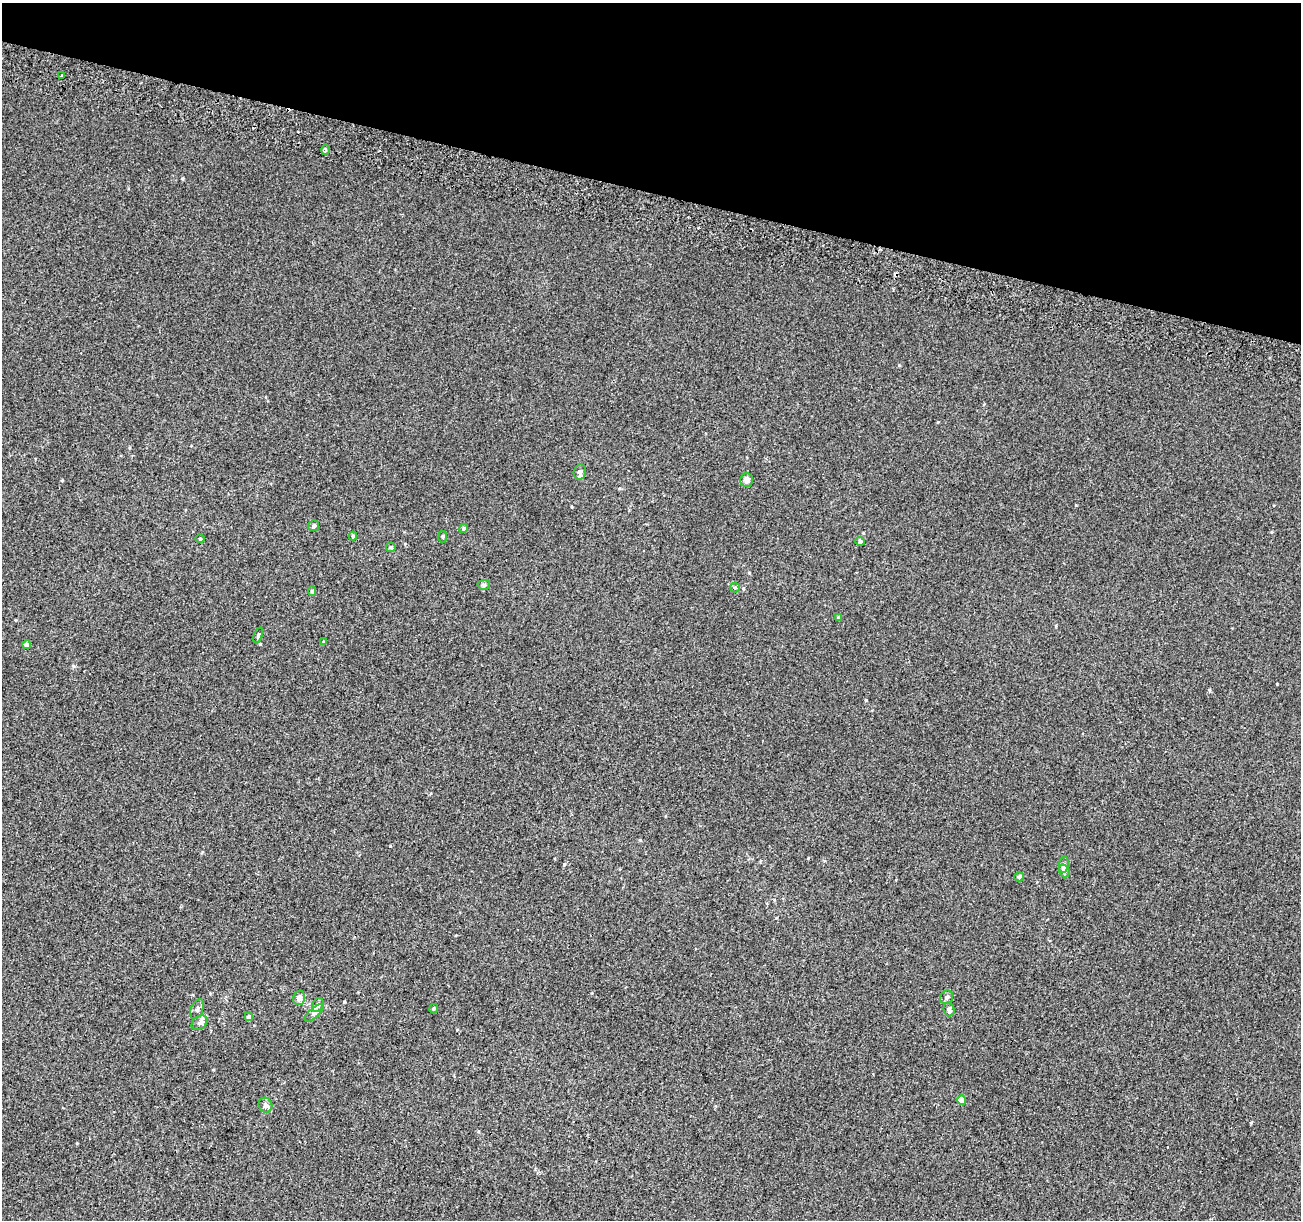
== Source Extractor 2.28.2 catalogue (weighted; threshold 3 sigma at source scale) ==
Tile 2 of 4 x 4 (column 2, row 1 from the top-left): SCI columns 1325-2623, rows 3990-5207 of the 5231 x 5470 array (HDU 1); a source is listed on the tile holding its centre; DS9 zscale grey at full resolution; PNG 1303 x 1222 px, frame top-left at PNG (2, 3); each listed source drawn as its Kron ellipse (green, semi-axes under 4 px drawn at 4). Shown black and unused: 16% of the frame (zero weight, under 2 of 3 exposures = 2% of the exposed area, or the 3 px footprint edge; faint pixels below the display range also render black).
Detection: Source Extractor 2.28.2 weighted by HDU 2 'WHT'; one run over the whole footprint, this tile lists its part. Background 0.00368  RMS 0.0054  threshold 0.0244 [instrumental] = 3 sigma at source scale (4.5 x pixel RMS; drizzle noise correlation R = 1.50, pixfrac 1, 0.0396/0.0396 arcsec/px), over >= 5 px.
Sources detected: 35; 2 cosmic-ray / hot-pixel residue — neither listed nor drawn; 1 inside a brighter listed object's ellipse — not listed separately; the other 32 listed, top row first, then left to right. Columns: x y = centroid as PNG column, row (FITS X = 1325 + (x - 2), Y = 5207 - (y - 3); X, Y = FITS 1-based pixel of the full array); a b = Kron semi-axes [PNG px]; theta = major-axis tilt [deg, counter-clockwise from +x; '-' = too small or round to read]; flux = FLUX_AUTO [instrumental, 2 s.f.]
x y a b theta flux
62 76 3 3 - 1
326 150 5 4 - 1
580 472 7 6 - 1.7
746 480 7 6 - 2.5
314 526 5 5 - 1.1
464 528 5 4 - 0.95
353 536 4 4 - 0.79
443 537 6 3 82 0.62
200 539 5 3 - 0.44
860 541 5 4 - 1.2
391 547 5 4 - 1.2
484 585 6 5 - 1
735 588 5 4 - 0.7
312 591 5 4 - 0.79
838 618 4 3 - 0.91
258 635 8 3 73 0.74
324 641 3 3 - 1.3
26 645 4 4 - 2.2
1064 864 8 5 82 1.3
1064 871 6 5 - 2.4
1019 877 4 4 - 1.6
947 997 7 6 - 1.2
299 998 7 6 - 2.5
318 1005 7 5 63 1.6
197 1009 10 6 64 1.7
434 1009 5 4 - 0.68
949 1009 7 5 -75 1.8
314 1013 12 5 41 1.7
249 1017 4 4 - 1.2
199 1023 9 6 38 1.7
961 1100 4 4 - 6.6
265 1105 7 6 - 2.5
Unlisted compact peaks at least as high as the median listed source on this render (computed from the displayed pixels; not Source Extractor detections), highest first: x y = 866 700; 1277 684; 899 365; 564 864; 390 846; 1209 690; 182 178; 73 666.